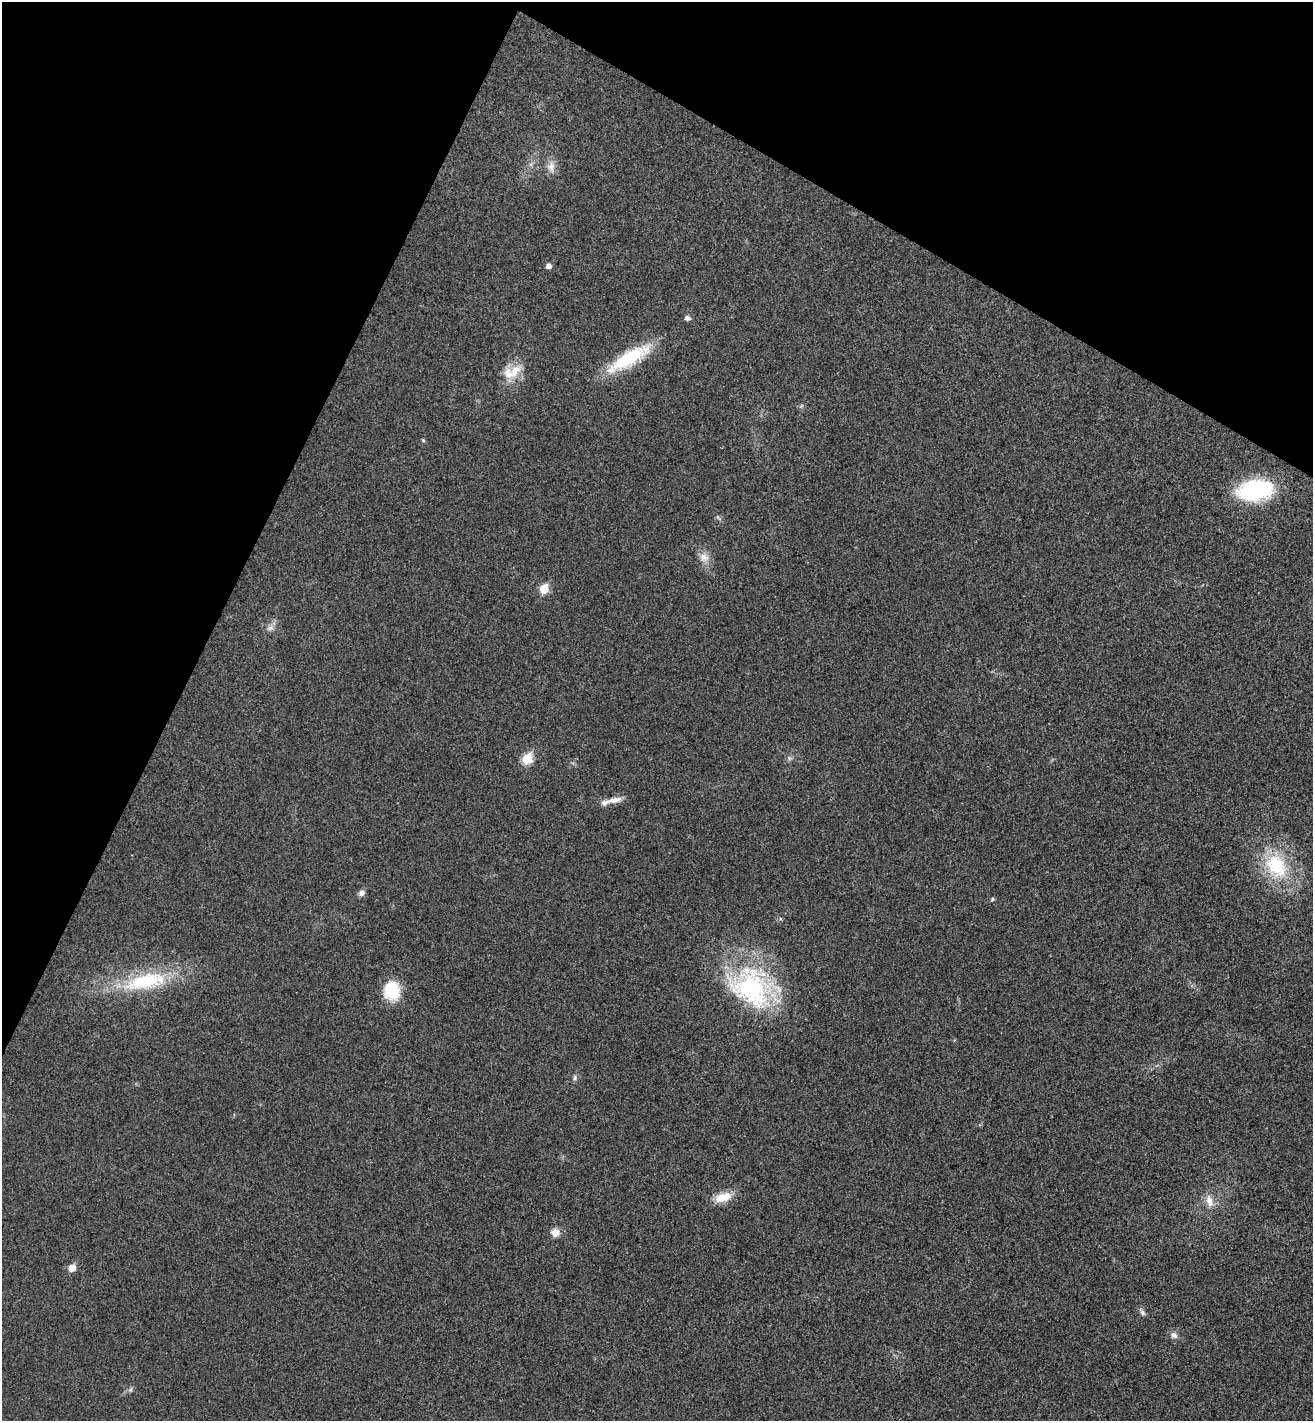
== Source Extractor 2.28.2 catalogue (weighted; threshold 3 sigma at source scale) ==
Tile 2 of 4 x 4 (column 2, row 1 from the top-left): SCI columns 1509-2819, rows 4292-5710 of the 5774 x 5741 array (HDU 1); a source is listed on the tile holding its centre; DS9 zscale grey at full resolution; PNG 1315 x 1423 px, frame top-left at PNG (2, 2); no overlay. Shown black and unused: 25% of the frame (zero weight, under 3 of 4 exposures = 6% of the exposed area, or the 3 px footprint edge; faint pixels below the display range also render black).
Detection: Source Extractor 2.28.2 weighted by HDU 2 'WHT'; one run over the whole footprint, this tile lists its part. Background 0.0453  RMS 0.007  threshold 0.0314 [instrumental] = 3 sigma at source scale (4.5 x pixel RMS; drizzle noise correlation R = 1.50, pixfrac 1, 0.05/0.05 arcsec/px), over >= 5 px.
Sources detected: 29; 2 inside a brighter listed object's ellipse — not listed separately; the other 27 listed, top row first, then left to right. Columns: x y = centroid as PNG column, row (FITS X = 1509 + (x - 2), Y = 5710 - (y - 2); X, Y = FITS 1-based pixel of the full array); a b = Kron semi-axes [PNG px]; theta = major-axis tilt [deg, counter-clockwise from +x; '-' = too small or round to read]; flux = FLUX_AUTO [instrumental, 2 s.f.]
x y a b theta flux
551 166 14 11 87 5.5
549 266 5 5 - 3.3
687 318 8 6 -19 2.2
629 358 55 15 30 42
515 371 24 13 57 13
423 440 6 4 -19 0.76
1255 490 32 18 10 74
704 558 13 11 -35 5.9
544 589 6 6 - 20
270 628 9 6 13 2.6
789 758 7 4 -72 1.2
527 759 6 6 - 33
614 800 21 7 10 6.1
1276 866 38 27 -59 46
361 893 9 7 47 2.6
992 899 5 4 - 1.1
145 981 61 20 14 55
751 987 60 47 -43 100
392 991 20 17 -82 24
575 1078 7 5 82 1.5
723 1197 22 11 17 11
1209 1201 19 9 -75 6.6
555 1232 10 10 - 5.2
72 1268 6 5 - 8.9
1142 1313 9 6 -52 2
1174 1335 10 7 -43 3
130 1390 8 4 59 1.4